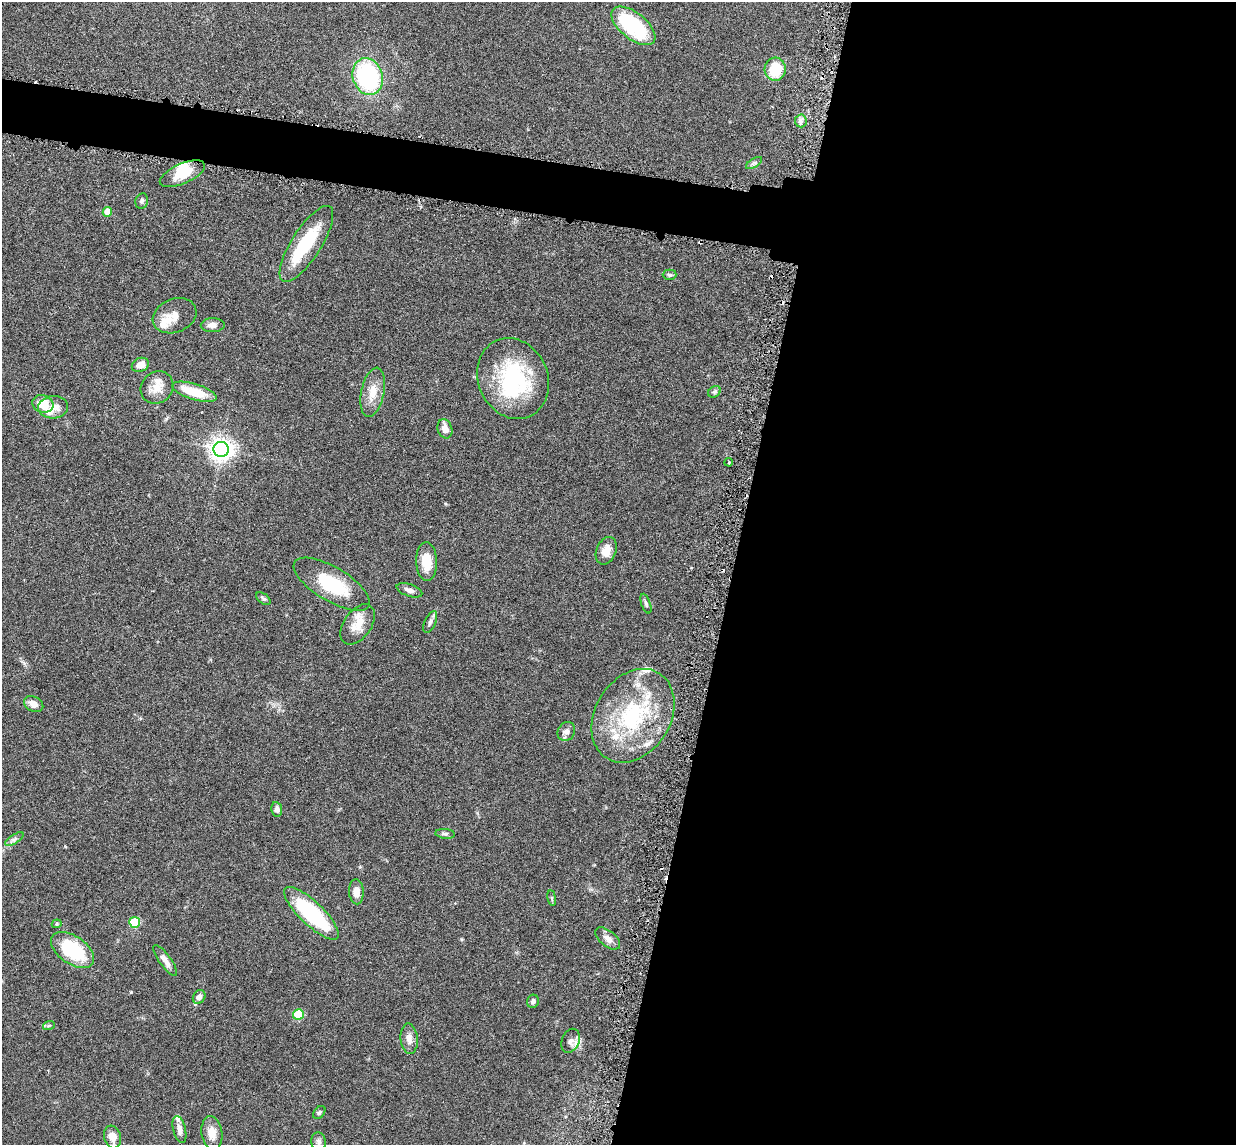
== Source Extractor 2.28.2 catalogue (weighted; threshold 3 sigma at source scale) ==
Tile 12 of 4 x 4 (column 4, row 3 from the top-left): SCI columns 3790-5023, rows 1297-2439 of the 5085 x 5014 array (HDU 1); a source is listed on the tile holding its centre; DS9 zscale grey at full resolution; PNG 1238 x 1147 px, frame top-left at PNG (2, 2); each listed source drawn as its Kron ellipse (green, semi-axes under 4 px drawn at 4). Shown black and unused: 44% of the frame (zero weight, under 3 of 6 exposures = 3% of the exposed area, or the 3 px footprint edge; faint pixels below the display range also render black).
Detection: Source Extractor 2.28.2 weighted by HDU 2 'WHT'; one run over the whole footprint, this tile lists its part. Background 0.0461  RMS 0.0033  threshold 0.0133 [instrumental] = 3 sigma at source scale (4.09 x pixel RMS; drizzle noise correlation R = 1.36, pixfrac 0.8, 0.05/0.05 arcsec/px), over >= 5 px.
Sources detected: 71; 3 inside a brighter object's white glare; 4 cosmic-ray / hot-pixel residue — neither listed nor drawn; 8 inside a brighter listed object's ellipse — not listed separately; the other 56 listed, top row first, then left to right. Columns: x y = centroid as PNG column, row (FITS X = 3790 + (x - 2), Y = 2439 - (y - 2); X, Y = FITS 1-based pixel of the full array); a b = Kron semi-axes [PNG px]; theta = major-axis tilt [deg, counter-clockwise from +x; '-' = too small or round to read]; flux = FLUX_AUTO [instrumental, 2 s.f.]
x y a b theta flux
633 26 26 13 -39 24
775 69 11 10 - 8.9
368 77 19 15 -72 36
801 121 6 6 - 0.9
754 163 9 3 31 0.61
182 174 24 10 23 7.2
142 201 8 6 77 0.69
107 212 5 4 - 3.5
306 244 44 15 58 16
670 275 7 5 -1 0.55
175 316 22 16 21 3.5
213 325 12 7 1 1.7
140 365 9 7 23 2.8
513 378 41 35 -66 31
157 388 17 15 44 3.8
194 392 23 8 -17 8.2
373 392 25 11 78 4.6
714 392 7 5 36 0.64
43 404 11 8 -20 6
53 407 15 11 5 3.1
445 429 10 7 -71 2.1
221 449 8 7 - 230
729 462 4 3 - 0.35
606 551 14 9 66 3.4
426 561 19 10 -88 5.8
332 584 43 17 -31 16
409 590 13 6 -19 1.4
263 599 8 5 -36 0.6
646 604 10 4 -71 0.74
430 622 11 5 66 0.94
358 624 23 13 54 5
34 704 10 7 -29 2
633 716 50 37 58 32
566 731 10 8 59 1.5
277 809 7 5 -79 1.2
445 834 10 5 -5 0.71
14 839 11 4 34 0.84
356 892 12 7 -86 2.7
552 898 8 4 -82 0.47
311 913 36 11 -44 28
135 922 5 5 - 13
57 924 5 4 - 0.41
608 938 15 8 -39 1.9
73 950 24 14 -35 18
165 960 18 6 -54 2
199 997 7 6 - 1.4
533 1001 6 6 - 0.86
298 1014 5 5 - 12
49 1025 6 3 19 0.39
409 1039 15 8 -84 2.1
571 1041 12 8 68 1.6
319 1112 7 5 50 0.52
179 1129 14 6 -76 1.8
212 1133 17 10 -81 3.3
112 1137 11 8 -73 3
319 1142 9 7 -84 1.1
Unlisted compact peaks at least as high as the median listed source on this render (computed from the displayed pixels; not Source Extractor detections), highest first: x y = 131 992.